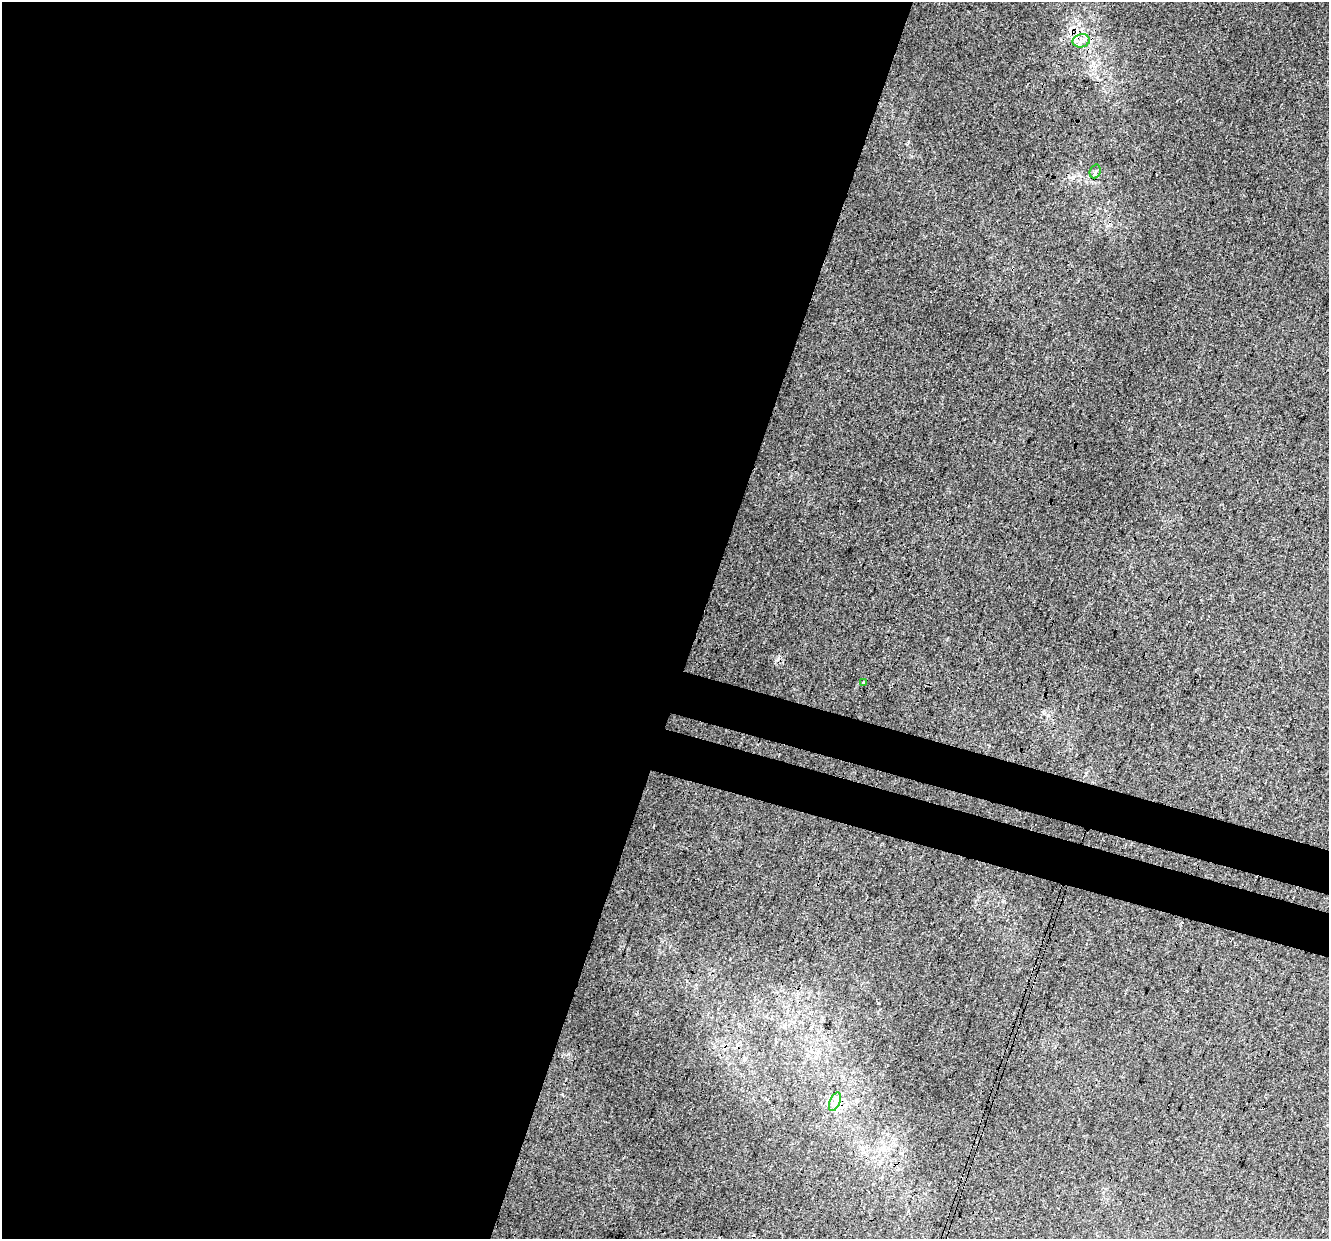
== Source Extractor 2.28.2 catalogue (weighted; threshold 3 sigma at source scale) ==
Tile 5 of 4 x 4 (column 1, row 2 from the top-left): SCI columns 29-1355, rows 2807-4043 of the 5354 x 5551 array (HDU 1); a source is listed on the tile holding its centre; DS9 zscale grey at full resolution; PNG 1331 x 1241 px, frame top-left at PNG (2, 2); each listed source drawn as its Kron ellipse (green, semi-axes under 4 px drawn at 4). Shown black and unused: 56% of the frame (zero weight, under 3 of 4 exposures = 5% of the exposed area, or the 3 px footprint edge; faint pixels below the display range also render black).
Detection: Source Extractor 2.28.2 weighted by HDU 2 'WHT'; one run over the whole footprint, this tile lists its part. Background 0.00884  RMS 0.0037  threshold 0.0168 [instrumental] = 3 sigma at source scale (4.5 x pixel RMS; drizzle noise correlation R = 1.50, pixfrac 1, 0.0396/0.0396 arcsec/px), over >= 5 px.
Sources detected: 4; all 4 listed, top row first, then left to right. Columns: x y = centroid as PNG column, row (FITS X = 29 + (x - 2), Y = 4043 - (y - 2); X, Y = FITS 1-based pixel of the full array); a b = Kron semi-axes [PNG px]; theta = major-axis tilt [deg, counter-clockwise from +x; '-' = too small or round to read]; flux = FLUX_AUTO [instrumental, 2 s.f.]
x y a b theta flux
1081 41 9 6 12 1.9
1095 171 7 5 69 0.76
864 682 4 3 - 0.45
835 1102 10 5 67 1.6